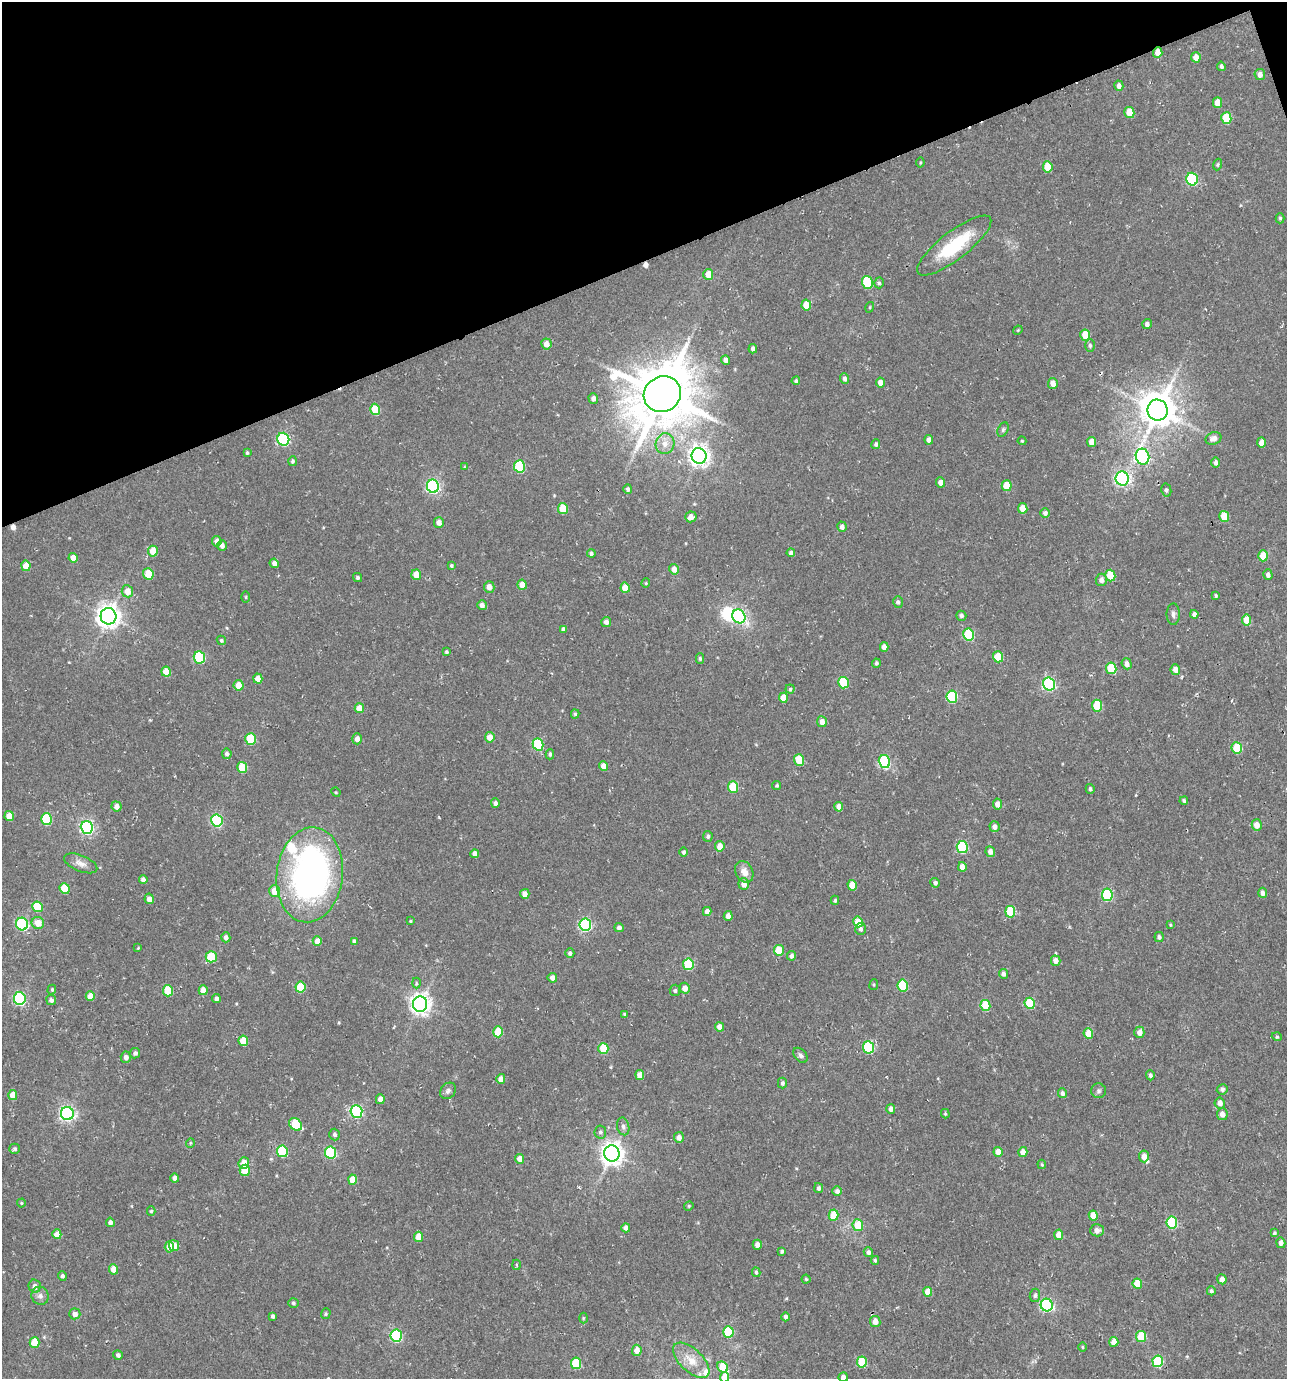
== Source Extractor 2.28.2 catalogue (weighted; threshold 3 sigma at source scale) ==
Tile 3 of 4 x 4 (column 3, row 1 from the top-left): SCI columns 2672-3956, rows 4138-5514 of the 5408 x 5588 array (HDU 1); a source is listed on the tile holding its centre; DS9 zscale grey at full resolution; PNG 1289 x 1381 px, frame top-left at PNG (2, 2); each listed source drawn as its Kron ellipse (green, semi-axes under 4 px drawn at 4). Shown black and unused: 19% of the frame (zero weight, under 2 of 3 exposures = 3% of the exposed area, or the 3 px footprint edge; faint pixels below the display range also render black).
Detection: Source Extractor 2.28.2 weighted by HDU 2 'WHT'; one run over the whole footprint, this tile lists its part. Background 0.014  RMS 0.0038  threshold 0.017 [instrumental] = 3 sigma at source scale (4.5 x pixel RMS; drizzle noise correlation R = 1.50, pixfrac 1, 0.0396/0.0396 arcsec/px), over >= 5 px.
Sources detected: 320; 2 inside a brighter object's white glare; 2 cosmic-ray / hot-pixel residue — neither listed nor drawn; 3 inside a brighter listed object's ellipse — not listed separately; the other 313 listed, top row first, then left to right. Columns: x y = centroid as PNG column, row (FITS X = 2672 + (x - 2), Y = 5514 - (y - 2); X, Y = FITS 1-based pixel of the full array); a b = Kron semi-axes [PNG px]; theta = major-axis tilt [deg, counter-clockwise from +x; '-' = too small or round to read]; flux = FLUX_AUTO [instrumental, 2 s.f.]
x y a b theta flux
1158 52 5 4 - 3.7
1196 57 5 4 - 3.3
1221 66 4 4 - 0.85
1260 74 5 5 - 1.8
1119 86 5 4 - 1.5
1218 103 5 4 - 4
1129 112 5 5 - 7.4
1226 118 6 5 - 12
920 163 5 4 - 0.39
1218 164 6 4 70 0.53
1048 167 5 5 - 7.4
1192 179 6 5 - 29
1280 218 5 4 - 0.54
954 246 45 14 38 21
708 274 5 5 - 4.6
867 282 6 5 - 20
879 283 5 4 - 0.66
806 305 5 4 - 5.9
870 307 5 3 - 0.32
1147 324 5 5 - 1.3
1018 330 5 4 - 0.35
1085 335 5 5 - 8.4
546 344 5 5 - 2.8
1090 345 6 5 - 0.77
753 349 4 4 - 1.2
726 360 4 4 - 1.4
845 379 5 4 - 1.2
796 381 4 4 - 0.7
880 382 5 4 - 2.4
1053 383 5 5 - 2.9
662 394 19 17 29 2300
593 398 5 5 - 1.5
375 409 6 5 - 11
1158 410 10 10 - 860
1003 430 7 5 63 0.71
1213 438 8 6 18 2.1
283 439 6 6 - 47
929 440 5 4 - 1.5
1022 441 4 4 - 0.39
1092 442 5 4 - 3.4
1261 443 5 4 - 3
665 444 10 9 - 3.3
876 444 5 4 - 0.77
247 453 4 3 - 0.49
699 456 8 7 - 210
1142 457 8 6 -74 63
292 461 5 4 - 0.73
1216 463 5 4 - 1.1
519 466 6 5 - 24
464 467 4 3 - 0.31
1122 478 7 6 - 85
941 482 5 4 - 2.5
433 486 7 6 - 71
1007 486 5 5 - 7.7
628 489 5 4 - 0.98
1166 490 6 5 - 0.83
563 508 5 5 - 10
1023 508 5 4 - 4.8
1045 513 5 5 - 1.2
1224 516 5 5 - 8.3
691 517 6 5 - 2.5
439 522 5 5 - 2.2
842 527 5 5 - 1.4
217 541 5 4 - 2.1
222 546 5 4 - 1.4
153 551 5 5 - 6.6
791 553 4 4 - 1.2
591 554 4 4 - 0.74
1263 556 5 5 - 6.1
73 558 5 4 - 2.7
274 563 5 4 - 1.5
26 566 5 4 - 4.4
451 566 4 4 - 0.59
674 569 5 4 - 3
148 574 6 5 - 9.2
416 575 5 5 - 5
1110 575 6 5 - 11
1268 575 5 4 - 1.3
357 578 5 4 - 0.73
1101 580 6 5 - 1.9
646 583 4 4 - 0.38
522 585 5 4 - 3.6
489 587 6 5 - 2.4
625 588 5 4 - 5.4
127 591 6 5 - 4.3
1216 595 3 3 - 0.48
246 597 5 3 - 0.32
898 602 6 5 - 0.81
482 605 5 5 - 1.6
1173 614 11 6 -90 1.2
1194 614 4 4 - 1.3
108 616 8 8 - 270
739 616 7 6 - 55
961 616 5 5 - 0.99
1247 620 5 4 - 6.6
606 622 5 5 - 1.6
563 629 4 3 - 0.98
969 635 6 5 - 23
221 640 5 4 - 0.67
884 647 5 4 - 2.3
446 652 4 4 - 0.61
199 657 6 5 - 26
998 657 5 5 - 8.5
700 658 5 4 - 0.65
876 663 4 4 - 0.73
1127 664 6 5 - 2
1111 668 6 5 - 16
1175 670 5 5 - 3.1
166 672 5 4 - 6
258 679 5 4 - 3.1
843 683 6 5 - 19
1049 684 6 6 - 56
238 685 5 5 - 4.7
790 689 4 4 - 0.56
952 697 6 5 - 27
783 698 5 4 - 5.3
1097 706 6 5 - 12
359 708 5 4 - 4
575 714 4 4 - 0.63
822 722 5 5 - 2.7
490 737 5 5 - 3.5
251 739 6 5 - 15
357 739 5 4 - 2.5
538 744 6 5 - 20
1237 748 6 5 - 13
227 754 5 5 - 1
550 754 5 4 - 0.8
799 760 6 5 - 11
884 762 6 5 - 24
604 766 5 4 - 2.6
242 767 5 5 - 11
777 785 4 4 - 0.57
733 787 6 5 - 15
1090 789 5 4 - 0.78
336 792 5 4 - 0.4
1184 801 4 3 - 0.7
495 803 5 4 - 1.1
997 804 5 4 - 2.4
117 806 5 5 - 2.3
839 807 5 4 - 2.6
9 816 5 4 - 5.2
47 819 6 5 - 20
217 820 6 5 - 41
1257 825 5 5 - 3.2
87 827 6 6 - 68
994 827 5 5 - 1.6
708 836 5 4 - 0.92
720 846 5 5 - 3.6
962 847 6 5 - 26
684 852 5 4 - 0.75
990 852 5 4 - 1.9
475 854 4 4 - 2.3
81 863 18 8 -22 2.6
962 867 5 4 - 2.8
744 872 11 8 -64 3.1
310 875 48 33 83 140
143 879 4 4 - 1.3
935 883 5 4 - 0.99
744 884 6 5 - 2.4
852 885 5 4 - 5.6
65 889 6 5 - 11
274 891 6 5 - 6.3
1263 893 5 4 - 1.6
525 894 5 4 - 2.3
1107 895 6 5 - 28
149 899 5 4 - 2.2
835 900 4 3 - 0.59
37 907 5 5 - 10
707 911 4 4 - 2.1
1010 912 6 5 - 15
728 916 5 4 - 2.1
410 921 3 3 - 0.34
858 922 5 4 - 6.9
38 923 6 6 - 4.3
22 924 6 6 - 46
585 925 6 6 - 50
1170 925 3 3 - 0.35
619 928 4 4 - 1.4
861 929 6 5 - 1.1
226 937 5 4 - 1.7
1159 937 5 4 - 1
317 941 5 4 - 3.1
354 941 4 4 - 1
138 948 3 3 - 0.25
779 950 5 5 - 7.7
570 953 5 4 - 1
791 956 5 4 - 1.3
211 957 5 5 - 15
1056 961 5 5 - 2.3
688 964 6 5 - 18
1003 974 5 4 - 1.1
552 978 5 4 - 1.9
416 983 5 3 - 0.55
874 985 5 3 - 0.37
903 985 6 5 - 16
300 987 5 5 - 12
685 988 5 5 - 2.6
52 990 5 4 - 0.48
203 990 5 4 - 3.3
675 990 6 5 - 0.63
168 991 5 5 - 12
90 996 5 4 - 4.8
20 998 6 6 - 49
216 998 4 4 - 1.3
51 1000 5 5 - 1.2
1030 1003 6 5 - 14
420 1004 7 7 - 210
985 1005 5 5 - 11
624 1014 3 3 - 0.47
719 1027 5 4 - 2.4
498 1032 5 5 - 9.5
1139 1032 6 5 - 2.5
1088 1033 5 4 - 6
1277 1037 5 3 - 0.44
243 1041 5 5 - 8.1
869 1047 6 5 - 27
603 1049 5 5 - 11
135 1053 5 5 - 0.93
800 1055 8 5 -50 0.96
126 1057 5 5 - 1.7
640 1075 5 4 - 3.1
1150 1075 5 4 - 0.91
501 1079 5 4 - 2.6
782 1083 5 4 - 0.87
1222 1089 5 5 - 0.97
448 1091 9 7 52 1.1
1099 1091 7 7 - 0.94
1062 1093 5 4 - 1.2
13 1095 5 4 - 4.3
380 1099 5 4 - 2.4
1220 1103 5 5 - 2.4
891 1109 5 4 - 1.7
356 1111 6 6 - 49
67 1113 7 6 - 98
945 1114 5 4 - 0.46
1222 1114 6 5 - 2.6
296 1124 7 5 -44 13
623 1126 9 6 -77 1.3
600 1132 6 6 - 0.99
335 1134 6 5 - 1
679 1137 5 5 - 1.8
190 1143 5 4 - 0.39
15 1149 5 5 - 0.77
282 1151 6 5 - 22
331 1152 6 5 - 33
998 1152 5 4 - 3.7
1023 1152 5 4 - 3.4
612 1153 8 7 - 270
1144 1156 6 5 - 2.2
520 1159 5 4 - 2.9
244 1163 5 5 - 4.2
1042 1164 5 3 - 0.42
245 1170 6 5 - 12
175 1178 4 4 - 1.9
353 1180 5 4 - 5.1
818 1188 5 4 - 1.1
837 1191 4 4 - 1.4
21 1203 4 4 - 0.39
689 1206 5 4 - 0.44
151 1211 5 4 - 0.56
833 1215 5 5 - 8.7
1093 1216 5 4 - 5.8
110 1222 4 4 - 1.3
1172 1223 6 5 - 27
858 1225 6 5 - 7.8
626 1228 4 4 - 1.8
1097 1230 7 6 - 1.8
1274 1233 4 3 - 0.64
57 1234 5 4 - 4.4
1059 1235 5 4 - 3.8
418 1237 5 4 - 4.9
1281 1243 5 4 - 1.6
757 1245 5 4 - 2.1
174 1246 5 5 - 4.2
169 1247 5 4 - 3.4
782 1251 4 4 - 0.76
868 1252 5 4 - 1.2
875 1260 4 3 - 0.58
517 1265 5 3 - 0.49
113 1269 5 4 - 3.7
756 1272 5 4 - 0.68
62 1276 5 4 - 0.79
806 1279 4 4 - 0.53
1222 1279 5 4 - 1.8
1137 1284 5 4 - 8.4
35 1286 7 6 - 1.8
1211 1291 4 4 - 0.85
928 1292 5 4 - 4.2
1035 1295 7 5 82 0.9
40 1296 9 8 - 1.6
293 1303 5 4 - 0.68
1047 1305 6 6 - 61
75 1314 5 5 - 2.1
326 1314 5 5 - 0.54
273 1316 4 3 - 0.76
785 1317 4 4 - 1
583 1318 5 3 - 0.36
875 1321 6 5 - 3
728 1332 6 5 - 18
396 1336 6 5 - 38
1141 1336 5 5 - 13
35 1342 5 5 - 7.9
1114 1342 5 4 - 4.2
1082 1347 4 3 - 0.35
637 1350 5 5 - 3.1
118 1355 5 5 - 1.2
691 1360 23 11 -44 6.1
1158 1361 6 5 - 20
862 1362 5 5 - 14
576 1363 5 5 - 16
723 1367 6 5 - 8.7
725 1377 5 4 - 5.6
843 1377 5 4 - 1.9
Overlapping masked pixels (flux is a lower limit): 1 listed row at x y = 1158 52
Isophote crosses this tile's border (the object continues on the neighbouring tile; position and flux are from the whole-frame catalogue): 2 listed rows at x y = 725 1377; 843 1377